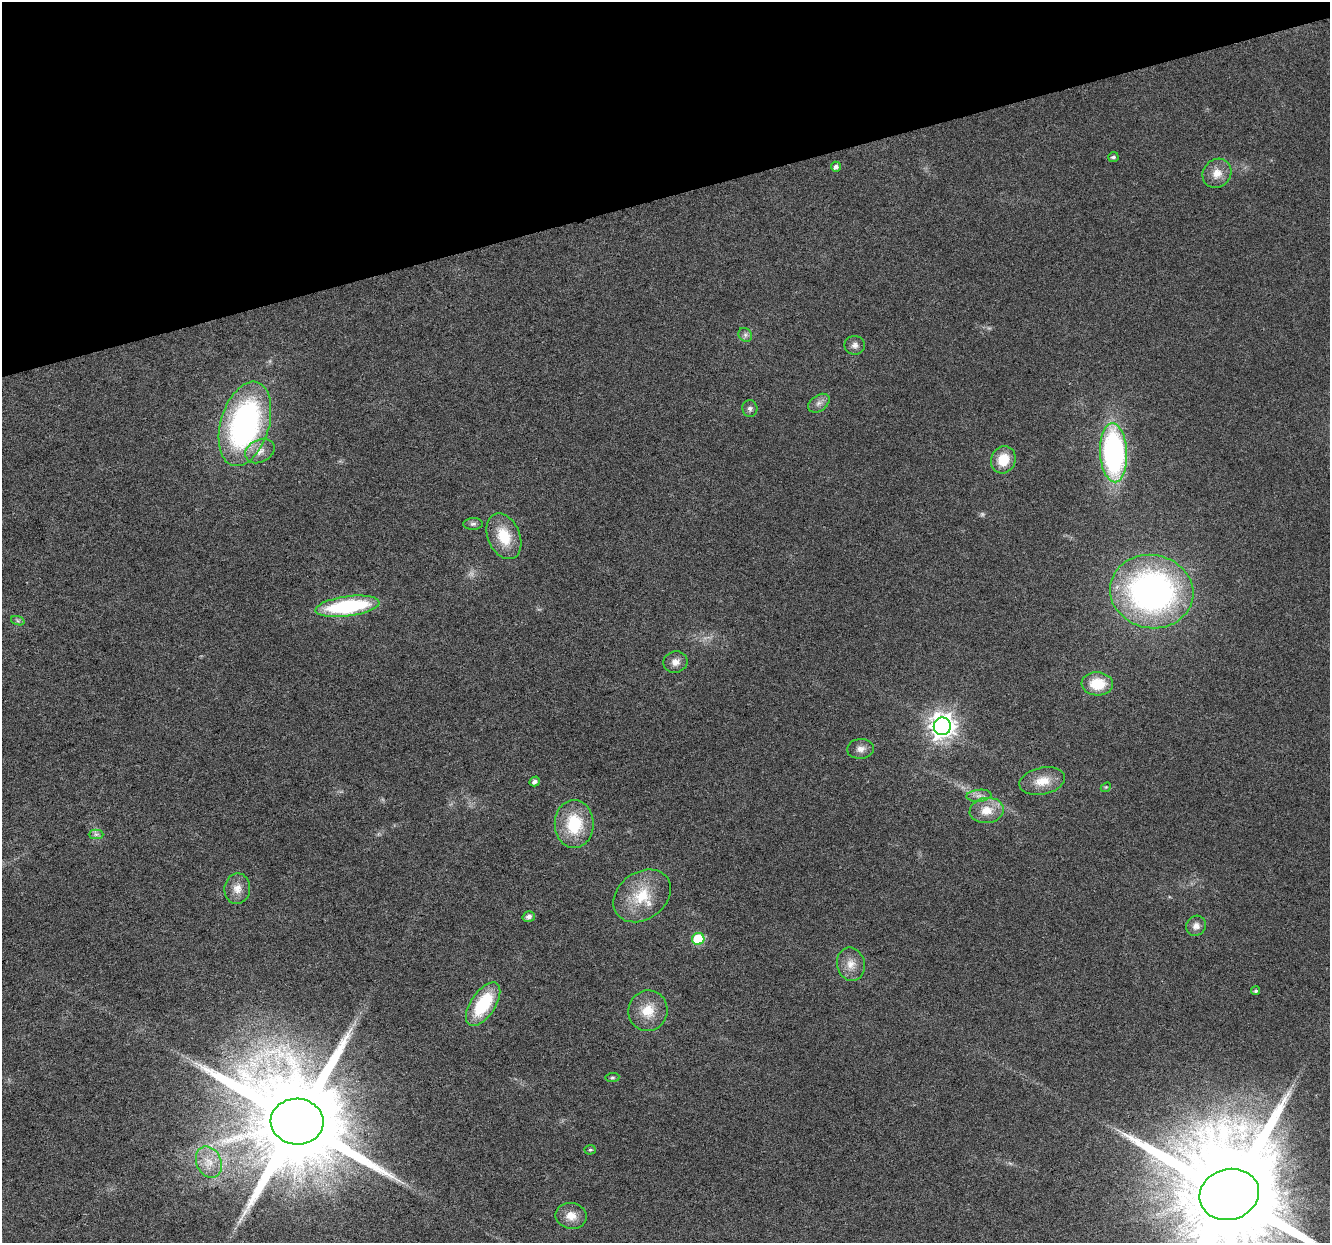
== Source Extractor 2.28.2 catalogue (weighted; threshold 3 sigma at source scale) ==
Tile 3 of 4 x 4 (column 3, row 1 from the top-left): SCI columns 2661-3988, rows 3831-5071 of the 5317 x 5130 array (HDU 1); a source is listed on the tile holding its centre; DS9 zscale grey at full resolution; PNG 1332 x 1245 px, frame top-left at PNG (2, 2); each listed source drawn as its Kron ellipse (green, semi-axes under 4 px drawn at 4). Shown black and unused: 16% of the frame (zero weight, under 3 of 6 exposures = <1% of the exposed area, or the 3 px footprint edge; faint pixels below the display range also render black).
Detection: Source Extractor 2.28.2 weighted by HDU 2 'WHT'; one run over the whole footprint, this tile lists its part. Background 0.0256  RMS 0.0026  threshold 0.0107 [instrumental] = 3 sigma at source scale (4.09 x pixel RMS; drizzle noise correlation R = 1.36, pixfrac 0.8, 0.0396/0.0396 arcsec/px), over >= 5 px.
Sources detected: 44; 2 too faint to see at this stretch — neither listed nor drawn; the other 42 listed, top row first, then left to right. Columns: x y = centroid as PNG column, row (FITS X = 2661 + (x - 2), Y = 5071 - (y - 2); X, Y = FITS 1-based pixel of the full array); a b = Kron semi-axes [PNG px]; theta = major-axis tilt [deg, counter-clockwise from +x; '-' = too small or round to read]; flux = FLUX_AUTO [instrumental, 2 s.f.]
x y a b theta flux
1113 157 5 5 - 0.63
836 167 5 5 - 0.97
1217 173 15 13 47 3.1
745 335 7 6 - 0.77
855 345 10 9 - 1.2
819 403 12 7 35 1.3
750 408 8 7 - 0.81
245 424 43 24 73 66
260 451 15 11 27 2.6
1114 453 29 13 -87 58
1003 460 14 12 66 5.7
473 524 10 6 1 0.7
504 536 24 16 -67 8.1
1152 591 42 36 -10 85
347 606 32 10 8 27
18 621 7 4 -19 0.49
675 662 12 10 11 1.9
1097 684 16 11 -3 7
942 726 9 8 - 250
860 749 13 10 6 1.6
535 781 5 4 - 0.92
1042 781 23 13 12 4.6
1106 787 5 4 - 0.32
979 796 12 6 5 1.3
987 810 17 12 9 4.2
574 824 24 19 90 12
96 834 7 4 0 0.62
237 889 15 13 82 2.6
642 896 31 23 36 10
529 916 6 5 - 1
1196 926 10 9 - 1.6
698 939 6 6 - 15
851 964 17 14 -77 3
1256 991 4 4 - 0.45
483 1004 25 12 56 14
648 1011 20 19 - 5.7
612 1078 7 4 6 0.39
297 1122 26 23 -4 7100
590 1150 5 5 - 0.36
209 1162 16 12 -66 3.6
1229 1194 30 25 16 10000
571 1216 16 13 -10 3
Isophote crosses this tile's border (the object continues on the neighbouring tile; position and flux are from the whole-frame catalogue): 1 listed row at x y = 1229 1194